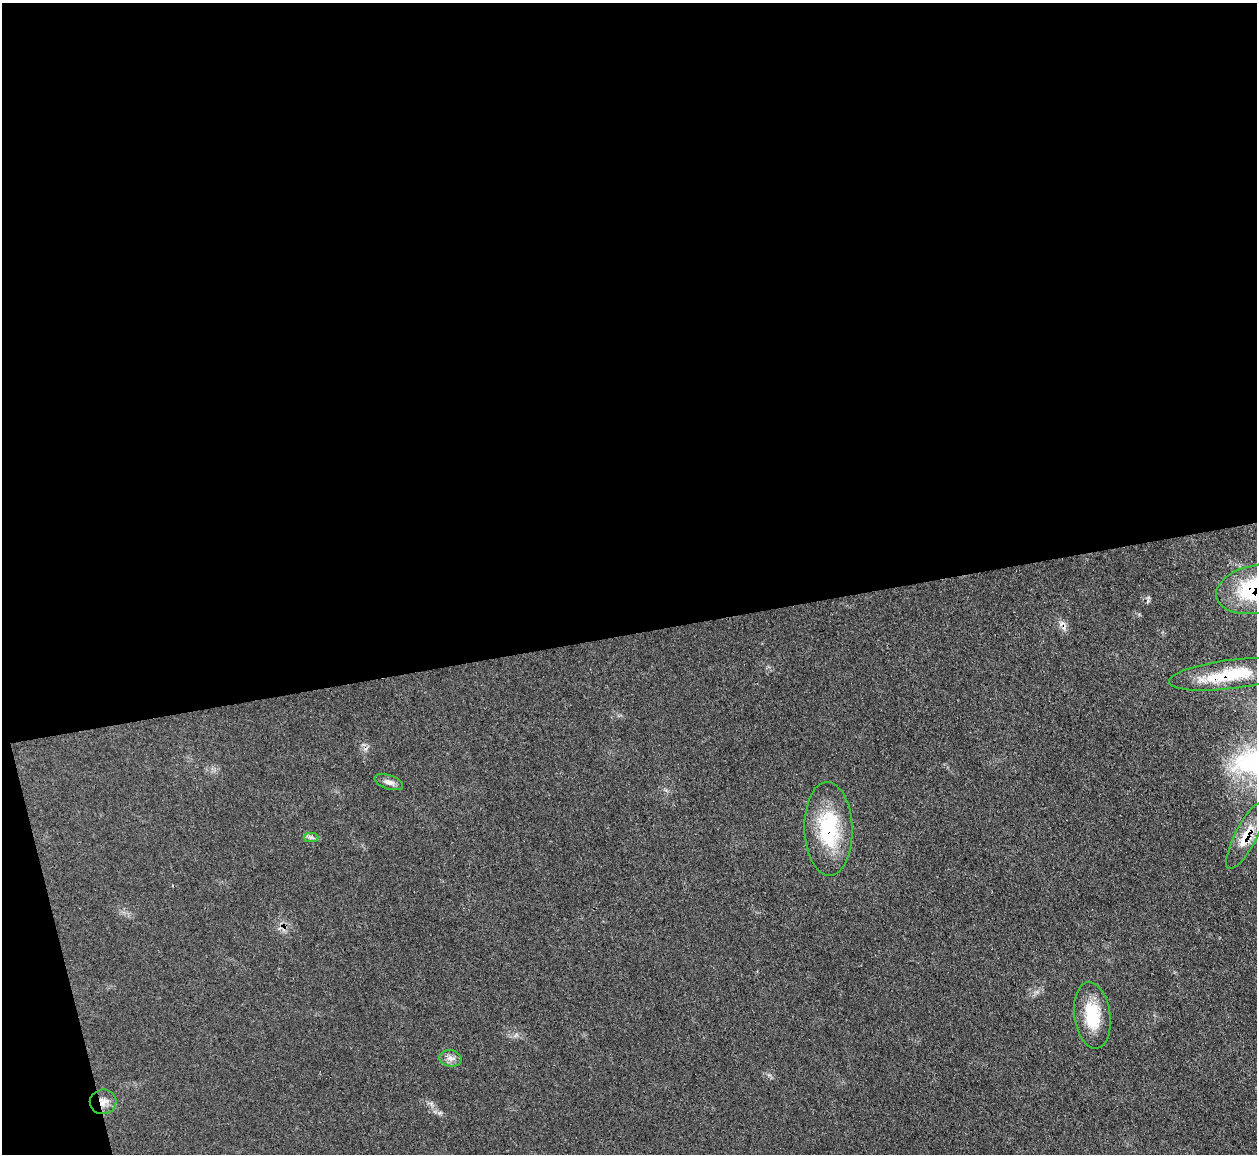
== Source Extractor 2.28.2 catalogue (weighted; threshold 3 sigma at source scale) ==
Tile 1 of 4 x 4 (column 1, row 1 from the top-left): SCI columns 3-1257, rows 3710-4861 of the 5025 x 4997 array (HDU 1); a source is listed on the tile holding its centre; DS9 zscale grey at full resolution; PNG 1259 x 1156 px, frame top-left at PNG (2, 3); each listed source drawn as its Kron ellipse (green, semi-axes under 4 px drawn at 4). Shown black and unused: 57% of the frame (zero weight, under 3 of 4 exposures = <1% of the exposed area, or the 3 px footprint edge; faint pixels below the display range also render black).
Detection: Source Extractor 2.28.2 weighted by HDU 2 'WHT'; one run over the whole footprint, this tile lists its part. Background 0.0431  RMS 0.0056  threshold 0.0251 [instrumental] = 3 sigma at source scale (4.5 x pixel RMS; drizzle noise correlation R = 1.50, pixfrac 1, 0.05/0.05 arcsec/px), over >= 5 px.
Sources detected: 11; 2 cosmic-ray / hot-pixel residue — neither listed nor drawn; the other 9 listed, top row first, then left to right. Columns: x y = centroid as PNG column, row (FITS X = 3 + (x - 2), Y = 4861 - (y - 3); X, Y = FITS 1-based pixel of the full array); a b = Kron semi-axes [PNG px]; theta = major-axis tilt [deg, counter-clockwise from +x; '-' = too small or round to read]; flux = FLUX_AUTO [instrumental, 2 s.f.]
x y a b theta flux
1255 589 39 24 12 52
1231 674 63 14 7 32
389 782 15 7 -19 2.9
828 829 47 24 -88 40
1246 836 37 10 62 12
311 837 7 4 0 1.4
1092 1015 33 18 -82 21
450 1058 11 8 -10 3
103 1102 13 12 - 4.8
Overlapping masked pixels (flux is a lower limit): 5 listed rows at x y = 1255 589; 1231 674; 828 829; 1246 836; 103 1102
Isophote crosses this tile's border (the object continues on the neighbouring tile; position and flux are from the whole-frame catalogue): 1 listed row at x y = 1255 589